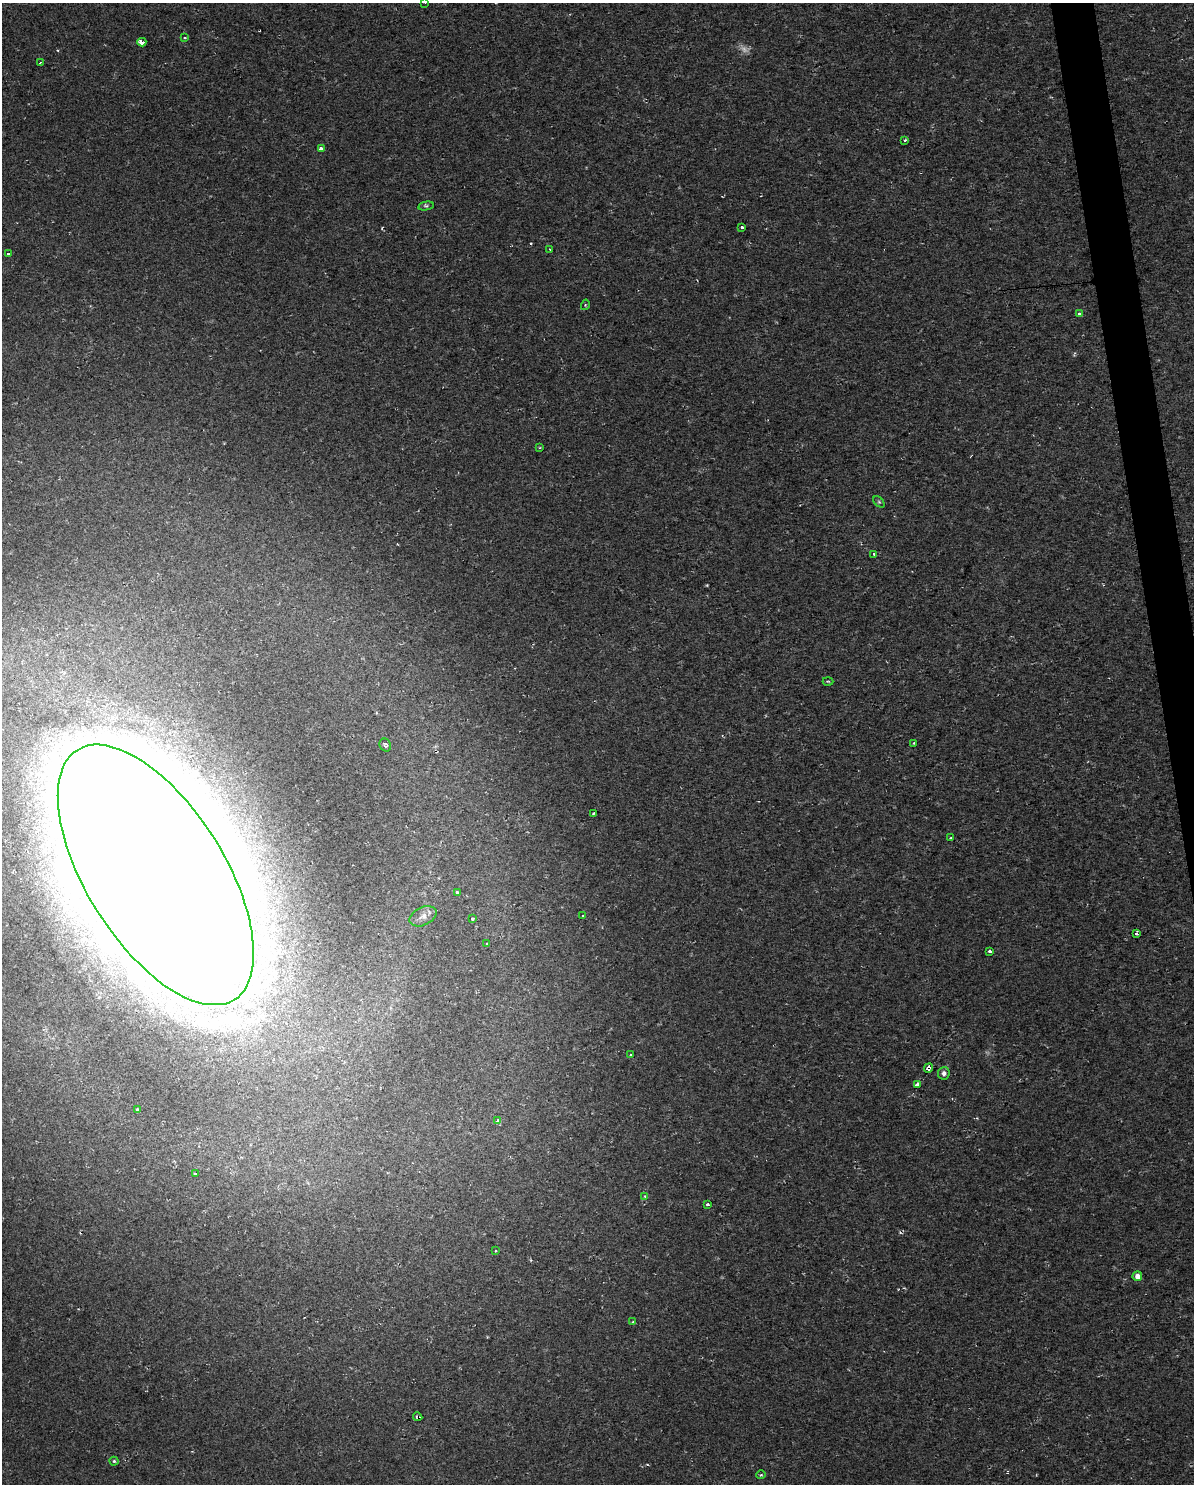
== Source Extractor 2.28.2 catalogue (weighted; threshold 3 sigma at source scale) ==
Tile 6 of 4 x 3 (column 2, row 2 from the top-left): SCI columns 1308-2499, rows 1544-3025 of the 5083 x 5803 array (HDU 1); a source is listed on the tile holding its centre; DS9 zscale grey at full resolution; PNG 1196 x 1486 px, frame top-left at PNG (2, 3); each listed source drawn as its Kron ellipse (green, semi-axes under 4 px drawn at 4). Shown black and unused: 2% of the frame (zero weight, under 2 of 3 exposures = <1% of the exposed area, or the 3 px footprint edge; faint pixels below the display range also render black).
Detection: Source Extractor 2.28.2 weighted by HDU 2 'WHT'; one run over the whole footprint, this tile lists its part. Background 0.00663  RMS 0.0049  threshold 0.0219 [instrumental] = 3 sigma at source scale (4.5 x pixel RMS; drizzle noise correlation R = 1.50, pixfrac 1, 0.0396/0.0396 arcsec/px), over >= 5 px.
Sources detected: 47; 1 too faint to see at this stretch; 1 inside a brighter object's white glare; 2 cosmic-ray / hot-pixel residue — neither listed nor drawn; the other 43 listed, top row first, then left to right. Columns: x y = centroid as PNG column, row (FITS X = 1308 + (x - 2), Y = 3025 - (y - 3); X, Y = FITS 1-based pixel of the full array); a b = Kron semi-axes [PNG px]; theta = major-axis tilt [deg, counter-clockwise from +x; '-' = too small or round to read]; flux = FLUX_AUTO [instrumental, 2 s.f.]
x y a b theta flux
425 3 3 2 - 0.31
185 38 3 3 - 0.61
142 42 4 3 - 8.4
40 63 4 3 - 1.2
905 140 3 3 - 1
321 149 4 3 - 6
426 206 8 4 11 0.81
742 227 3 3 - 1.8
550 249 3 2 - 0.52
9 253 3 3 - 1.5
585 305 5 3 - 0.54
1079 314 4 3 - 3.2
540 448 3 3 - 0.45
879 502 7 4 -45 0.67
873 554 3 3 - 1.1
828 681 5 3 - 0.54
914 743 3 3 - 0.89
385 745 6 5 - 1.1
594 813 4 3 - 0.91
951 838 3 3 - 1.4
156 875 147 69 -58 6400
457 893 3 3 - 4.2
423 916 14 9 26 3.7
583 916 3 3 - 2.1
472 919 3 3 - 2.2
1136 933 3 3 - 4.1
487 944 3 3 - 0.51
989 951 3 3 - 2.3
631 1055 3 3 - 1.4
929 1068 5 4 - 4
944 1073 6 6 - 1.8
917 1084 4 3 - 3.4
138 1110 4 3 - 0.95
498 1121 3 3 - 4.8
195 1174 3 2 - 0.65
644 1196 4 3 - 0.46
707 1204 3 3 - 1.3
495 1251 3 2 - 0.45
1137 1276 5 4 - 3.3
633 1322 3 3 - 0.81
418 1417 5 3 - 0.99
114 1461 4 4 - 0.75
761 1475 5 3 - 0.5
Overlapping masked pixels (flux is a lower limit): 2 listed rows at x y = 929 1068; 418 1417
Isophote crosses this tile's border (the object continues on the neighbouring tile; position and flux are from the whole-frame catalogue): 2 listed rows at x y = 425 3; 156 875